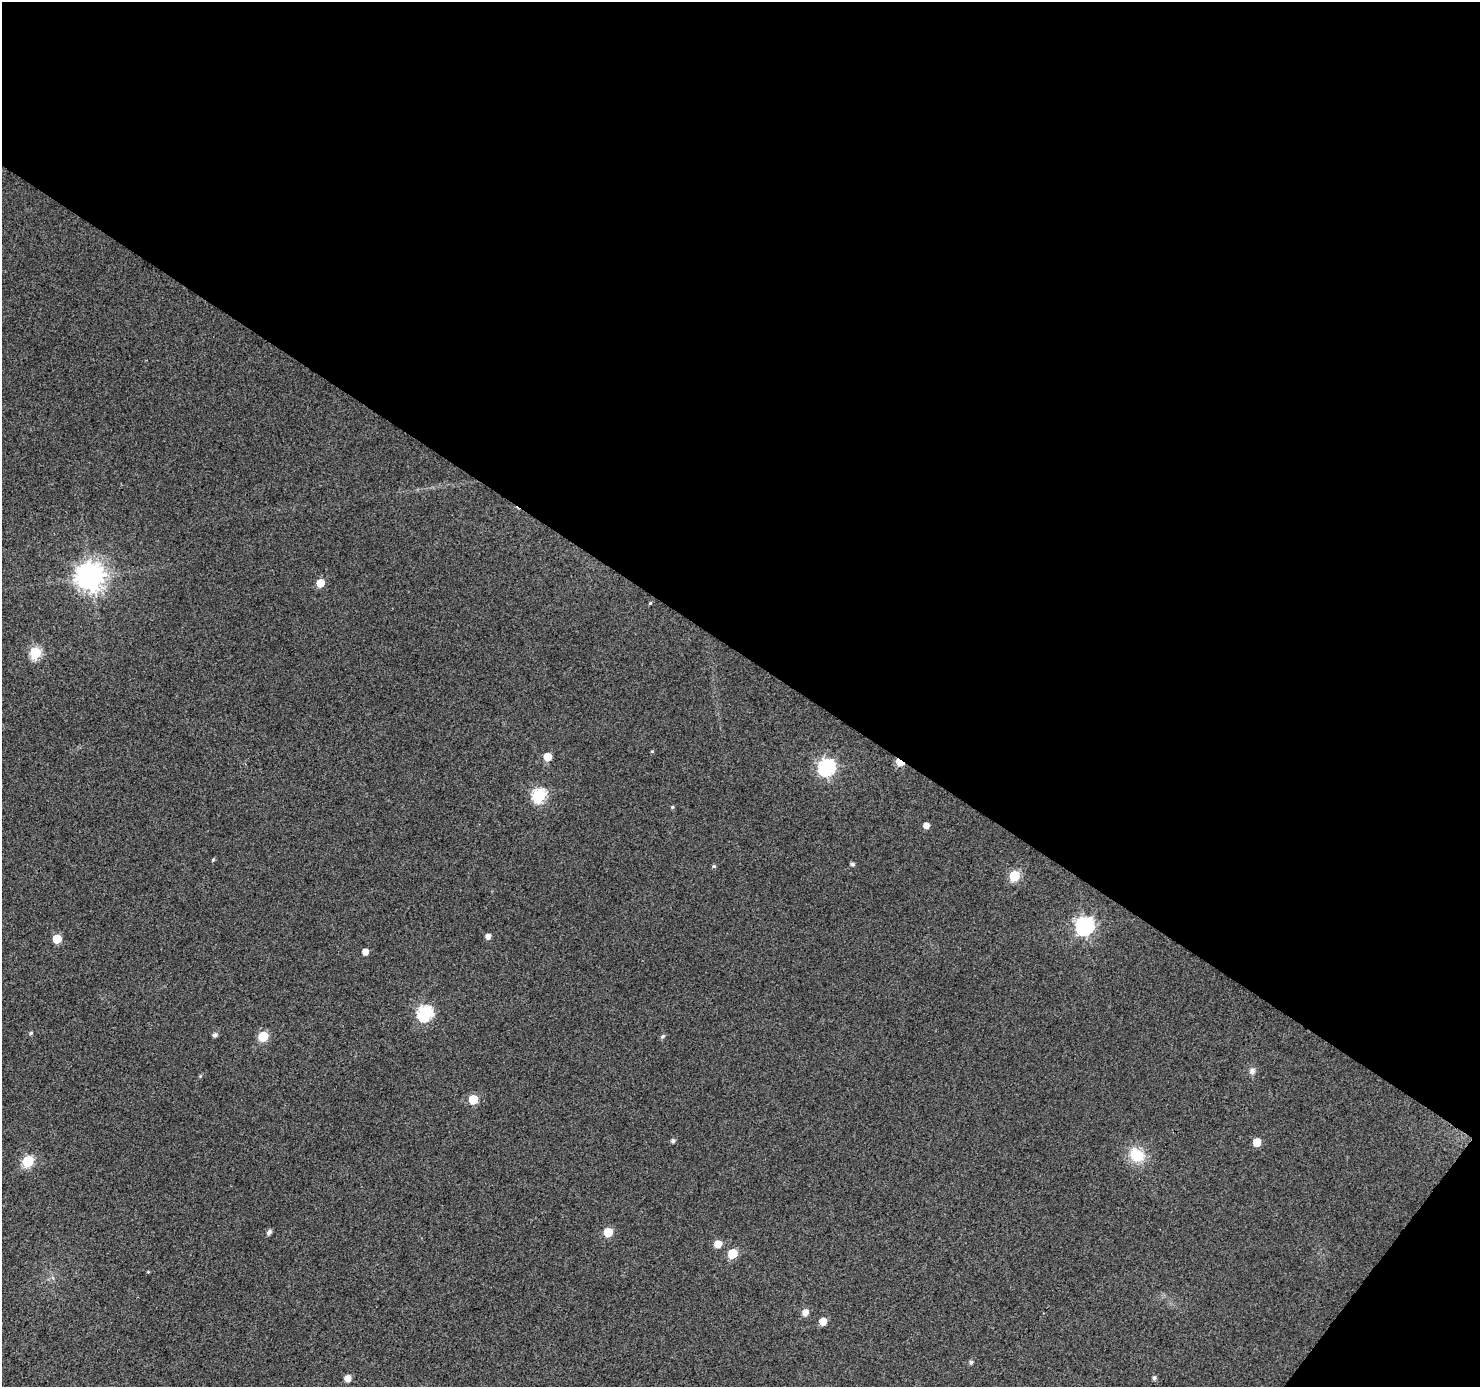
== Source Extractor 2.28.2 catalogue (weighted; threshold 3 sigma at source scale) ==
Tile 2 of 2 x 2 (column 2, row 1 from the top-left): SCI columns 1480-2957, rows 1500-2884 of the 2958 x 2982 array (HDU 1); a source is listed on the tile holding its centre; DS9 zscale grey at full resolution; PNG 1482 x 1389 px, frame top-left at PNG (2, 2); no overlay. Shown black and unused: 48% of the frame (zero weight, under 3 of 4 exposures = <1% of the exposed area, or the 3 px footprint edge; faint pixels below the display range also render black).
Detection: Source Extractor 2.28.2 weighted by HDU 2 'WHT'; one run over the whole footprint, this tile lists its part. Background 0.0746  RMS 0.012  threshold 0.0534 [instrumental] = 3 sigma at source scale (4.5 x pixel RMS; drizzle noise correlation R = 1.50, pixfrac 1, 0.0396/0.0396 arcsec/px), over >= 5 px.
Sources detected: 38; all 38 listed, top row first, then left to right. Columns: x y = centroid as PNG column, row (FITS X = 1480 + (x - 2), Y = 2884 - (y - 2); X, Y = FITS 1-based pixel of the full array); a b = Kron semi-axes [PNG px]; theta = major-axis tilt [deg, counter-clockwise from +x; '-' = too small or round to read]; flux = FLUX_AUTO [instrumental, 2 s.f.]
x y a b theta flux
90 576 9 9 - 1400
320 583 5 5 - 26
650 603 5 4 - 1.2
35 653 6 6 - 98
652 751 4 4 - 1.3
547 757 5 5 - 23
900 762 6 4 -36 39
826 767 8 7 - 310
539 795 7 6 - 170
672 807 5 4 - 1.5
926 825 5 5 - 8.4
852 864 4 4 - 3.1
714 866 5 4 - 1.8
1014 876 6 6 - 69
1084 926 8 7 - 420
488 936 5 5 - 6
57 939 5 5 - 37
365 952 5 5 - 8.8
425 1013 7 7 - 220
31 1033 5 4 - 1.7
215 1035 5 5 - 3.7
263 1036 6 6 - 53
663 1036 6 5 - 2.3
1252 1071 9 8 - 4.7
473 1099 6 5 - 43
673 1141 5 5 - 2.9
1257 1142 6 5 - 24
1137 1155 21 17 -38 30
28 1161 6 6 - 91
269 1232 6 4 54 4.2
608 1232 6 5 - 40
718 1244 6 5 - 18
732 1253 6 6 - 48
805 1312 6 5 - 9.1
823 1321 6 5 - 16
971 1362 5 5 - 2.6
348 1378 5 5 - 11
1154 1378 5 4 - 2.8
Overlapping masked pixels (flux is a lower limit): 1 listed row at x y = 900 762